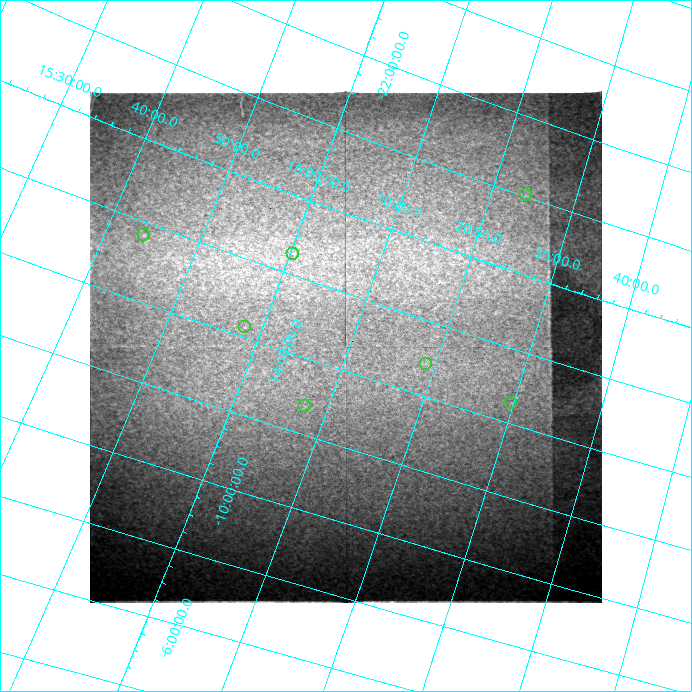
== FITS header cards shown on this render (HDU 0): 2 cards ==
NAXIS1  =                  512 / length of data axis 1
NAXIS2  =                  512 / length of data axis 2

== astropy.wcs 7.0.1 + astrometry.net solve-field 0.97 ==
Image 512 x 512 px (HDU 0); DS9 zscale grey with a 90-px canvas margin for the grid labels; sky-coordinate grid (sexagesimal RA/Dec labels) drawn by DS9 from the SOLVED WCS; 7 Tycho-2 reference stars matched to detected sources circled (green)
Header WCS: none
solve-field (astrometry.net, Tycho-2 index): SOLVED blind (the file carries no WCS)
Solved WCS: RA---TAN-SIP/DEC--TAN-SIP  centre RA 16:09:36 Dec -14:38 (242.40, -14.64 deg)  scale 98.2 arcsec/px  FOV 838.3' x 840.8'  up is -160 deg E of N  parity normal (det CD < 0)
(file carries no celestial WCS; the grid is the blind solution)
Tycho-2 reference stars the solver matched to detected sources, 7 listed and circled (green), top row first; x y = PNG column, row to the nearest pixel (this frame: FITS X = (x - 90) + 1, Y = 512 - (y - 93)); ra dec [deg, ICRS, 3 dp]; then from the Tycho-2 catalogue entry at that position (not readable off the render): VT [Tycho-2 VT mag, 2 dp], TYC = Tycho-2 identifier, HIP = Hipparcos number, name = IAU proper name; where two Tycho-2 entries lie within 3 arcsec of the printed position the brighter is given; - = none
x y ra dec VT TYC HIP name
526 197 246.026 -20.037 4.59 6211-510-1 80343 -
144 237 236.018 -15.673 5.44 6186-1662-1 77060 -
293 256 240.082 -16.533 5.51 6200-1429-1 78400 -
245 329 239.547 -14.279 4.93 5623-1368-1 78207 -
426 366 244.752 -14.873 6.18 5625-1388-1 79938 -
511 405 247.446 -14.551 5.76 5639-1020-1 80793 -
305 408 241.902 -12.745 5.77 5620-1384-1 79005 -